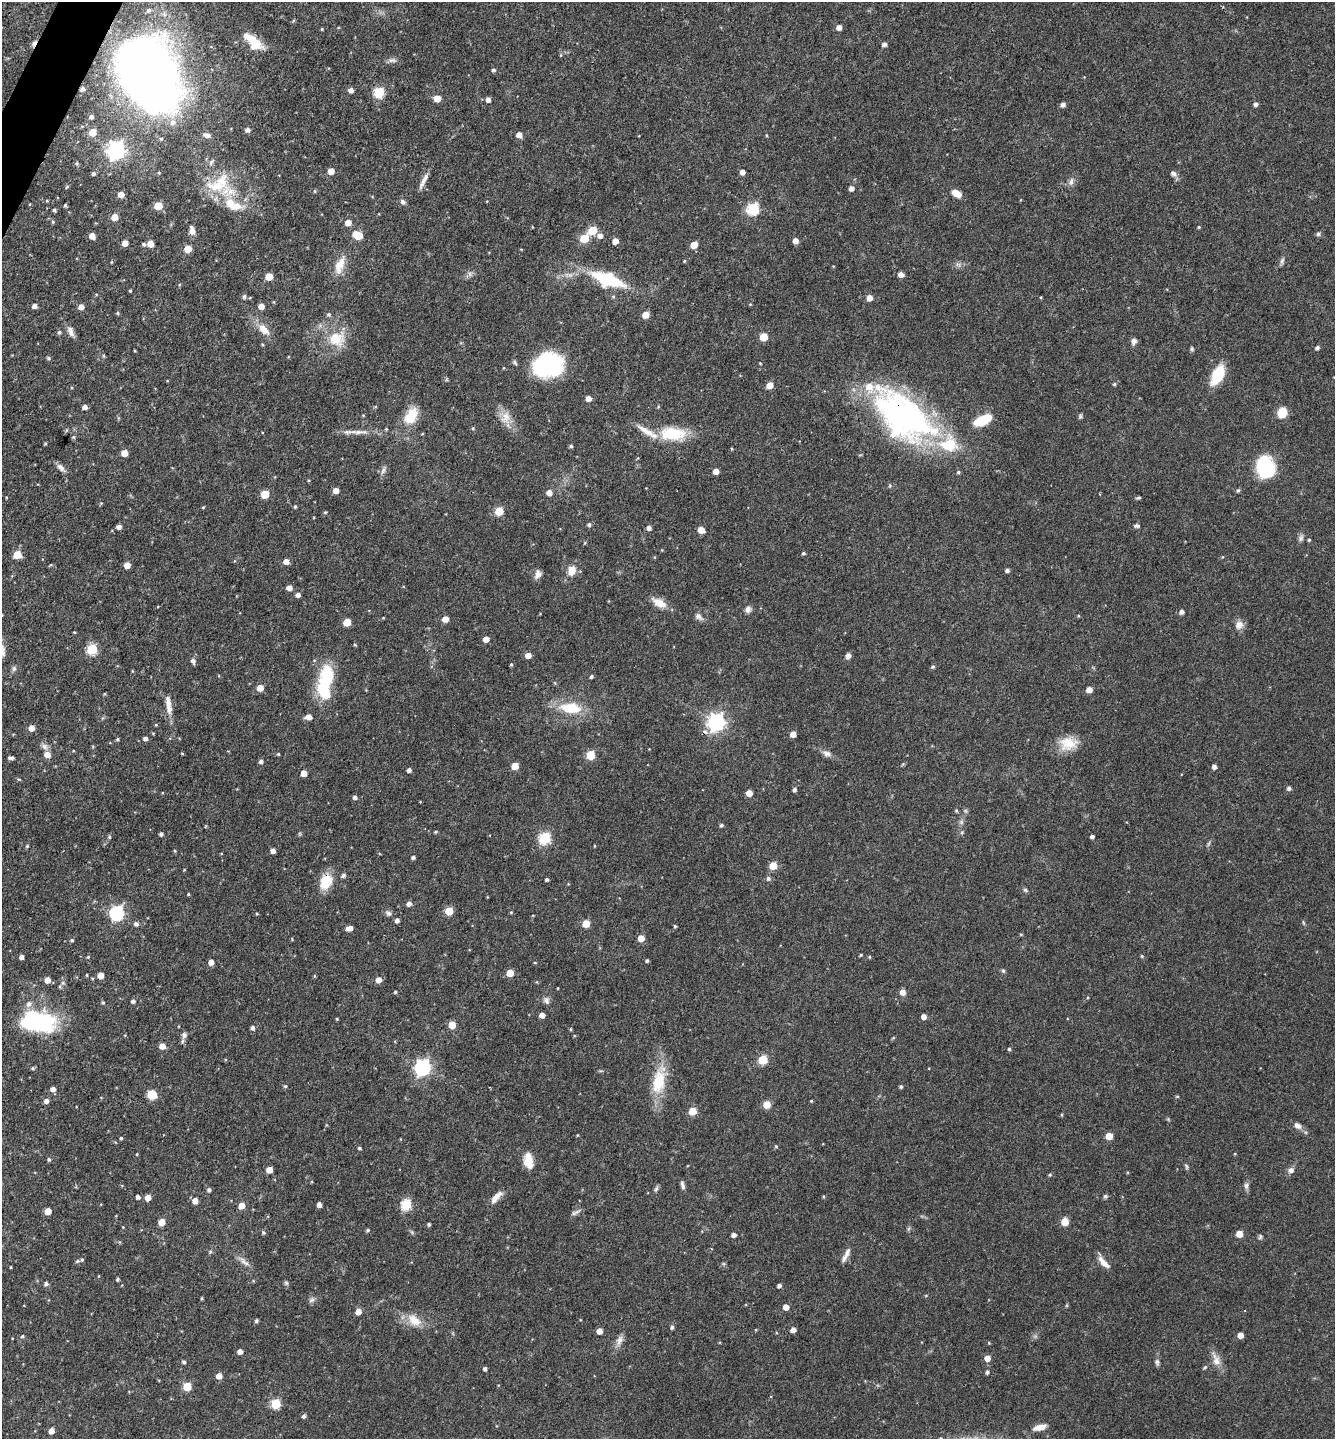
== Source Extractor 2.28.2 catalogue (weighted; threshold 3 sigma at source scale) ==
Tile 11 of 4 x 4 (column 3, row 3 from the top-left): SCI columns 2810-4142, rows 1437-2873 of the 5758 x 5749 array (HDU 1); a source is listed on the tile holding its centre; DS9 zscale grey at full resolution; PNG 1337 x 1441 px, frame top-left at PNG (2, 2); no overlay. Shown black and unused: <1% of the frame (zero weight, under 3 of 4 exposures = <1% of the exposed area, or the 3 px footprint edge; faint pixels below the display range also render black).
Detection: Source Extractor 2.28.2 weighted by HDU 2 'WHT'; one run over the whole footprint, this tile lists its part. Background 0.0909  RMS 0.0041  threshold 0.0183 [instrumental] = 3 sigma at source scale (4.5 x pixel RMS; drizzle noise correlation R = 1.50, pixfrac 1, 0.05/0.05 arcsec/px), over >= 5 px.
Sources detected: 354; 1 inside a brighter object's white glare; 2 cosmic-ray / hot-pixel residue — not listed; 11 inside a brighter listed object's ellipse — not listed separately; the other 340 listed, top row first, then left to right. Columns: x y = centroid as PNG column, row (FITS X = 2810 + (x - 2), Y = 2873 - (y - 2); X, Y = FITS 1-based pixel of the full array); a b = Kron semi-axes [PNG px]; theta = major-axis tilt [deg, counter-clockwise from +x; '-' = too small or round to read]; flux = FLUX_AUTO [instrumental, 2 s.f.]
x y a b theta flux
149 10 6 6 - 1.2
839 27 5 4 - 2.5
322 29 3 3 - 0.39
253 39 32 8 -38 6.5
884 44 5 4 - 1.4
560 55 5 3 - 0.39
392 60 10 6 7 1.4
493 70 5 4 - 0.67
148 73 66 46 -64 380
351 90 5 4 - 2
379 93 6 5 - 26
437 98 5 5 - 6.3
488 100 5 4 - 1.9
1256 104 5 5 - 1.2
1063 105 5 5 - 1.4
91 117 4 4 - 1.3
248 130 5 5 - 1.4
92 132 5 5 - 6.6
207 135 10 6 -11 1.8
519 135 5 5 - 2.6
161 139 4 4 - 0.57
116 150 7 7 - 170
331 171 5 5 - 4
742 172 5 4 - 2
93 173 4 4 - 0.8
159 173 5 3 - 0.36
1173 173 8 6 -40 1.4
423 181 23 5 63 2.6
1071 182 11 6 77 1.5
219 184 39 23 27 19
67 187 7 2 45 0.37
851 188 5 4 - 2
315 191 4 4 - 0.52
956 193 10 6 -29 4.2
121 194 5 4 - 3.8
403 202 7 6 - 1.2
65 205 4 3 - 0.61
233 205 30 15 -27 11
158 206 5 5 - 11
753 209 6 6 - 39
54 210 4 3 - 0.69
115 217 5 5 - 5.1
53 222 5 4 - 0.46
348 223 5 5 - 3.5
1199 227 4 3 - 0.38
592 230 6 5 - 12
192 231 8 5 -80 3.1
1318 234 5 5 - 0.88
358 235 8 5 -27 11
92 236 5 5 - 3.5
600 236 6 6 - 2.1
584 238 6 5 - 13
615 241 5 5 - 3.5
795 241 4 4 - 3.2
125 243 5 4 - 3.9
144 244 5 4 - 0.73
150 244 5 5 - 5
694 245 5 5 - 5.8
188 249 5 5 - 6.8
684 261 5 3 - 0.37
1282 261 9 5 73 1.1
111 262 4 3 - 0.33
340 265 25 11 70 5.7
470 274 7 4 -71 0.85
901 275 5 4 - 2.5
269 276 5 5 - 7.7
608 279 35 14 -20 25
130 291 4 3 - 0.45
244 296 6 5 - 0.89
869 298 5 5 - 3.7
274 302 5 3 - 0.35
34 306 5 4 - 1.7
261 306 5 5 - 2.8
81 307 5 5 - 2.3
118 313 5 4 - 0.5
645 315 5 5 - 5.1
264 329 17 9 -44 4.7
71 331 13 6 -68 2.2
59 332 5 5 - 0.77
763 337 5 5 - 10
336 339 24 20 -5 11
1134 341 8 6 81 1.6
1317 347 5 4 - 1
1192 349 6 4 -77 0.6
103 356 4 4 - 0.5
48 358 5 4 - 0.57
515 362 8 4 -50 0.68
548 365 28 21 11 45
1218 375 21 11 64 13
1114 384 5 4 - 0.56
770 385 5 5 - 4.6
588 399 5 5 - 3
85 407 4 4 - 2
1282 413 11 9 55 6.4
902 415 73 39 -39 120
411 416 23 15 59 8.9
1080 416 6 5 - 0.68
506 417 17 11 70 4.3
983 420 15 7 25 15
473 428 4 4 - 0.49
66 430 6 3 71 0.51
358 432 21 6 1 3.3
673 434 31 15 0 17
74 437 6 4 -89 0.56
45 444 4 3 - 0.44
571 446 4 4 - 0.74
124 453 5 5 - 5.2
1265 467 19 15 -72 31
61 468 14 6 -45 1.9
383 470 10 5 65 1.3
716 471 5 4 - 3.1
958 472 5 4 - 0.53
308 480 4 3 - 0.39
1238 490 5 4 - 0.68
336 491 5 4 - 3.3
549 493 5 5 - 3
265 494 5 5 - 11
1139 498 6 4 17 0.57
101 503 5 4 - 0.41
203 507 4 3 - 0.37
295 507 4 4 - 0.52
499 511 5 5 - 13
325 512 4 4 - 0.45
589 525 5 5 - 0.88
1137 526 7 4 0 0.93
119 527 5 4 - 1.7
649 528 5 5 - 1.4
701 530 5 5 - 4.7
1301 538 9 6 63 1.3
1309 540 4 4 - 0.46
803 553 4 4 - 0.65
17 555 5 5 - 9.3
286 562 5 5 - 3.3
127 565 5 5 - 4.1
1007 570 4 4 - 1.1
572 571 12 9 72 4.4
538 574 12 7 75 2.1
289 588 6 5 - 2.1
298 595 4 4 - 1.7
659 603 19 9 -28 4.8
748 609 9 6 81 1.7
1181 612 6 5 - 1.1
698 616 11 7 -39 1.7
1078 616 4 3 - 0.37
383 618 4 3 - 0.3
445 619 5 5 - 4
347 622 5 5 - 9.6
1239 625 11 10 - 2.7
74 632 4 3 - 0.32
486 639 5 4 - 4
355 645 4 3 - 0.44
92 649 5 5 - 26
2 650 21 7 -78 2.9
528 655 5 5 - 3.3
848 656 7 6 - 1.4
193 661 7 6 - 1.3
511 664 4 3 - 0.52
933 667 5 4 - 0.66
14 669 7 6 - 0.99
591 677 4 4 - 0.72
326 679 39 18 75 21
260 688 5 5 - 4.9
1089 690 5 4 - 3.6
104 694 4 3 - 0.39
168 705 26 7 -83 4.1
571 708 28 13 -7 13
309 717 7 5 5 2.6
716 722 7 7 - 150
156 725 5 3 - 0.35
31 728 5 5 - 3.5
793 734 5 4 - 3
145 738 5 4 - 1.1
117 739 5 4 - 0.56
1068 743 22 17 4 7.9
44 746 10 7 -33 1.6
182 753 5 3 - 0.36
278 754 4 3 - 0.43
827 754 13 7 -24 2
47 755 6 5 - 3.5
590 755 5 5 - 15
12 758 4 4 - 0.64
261 761 5 4 - 1.2
515 766 5 5 - 6.8
1214 767 4 4 - 1.5
409 770 4 4 - 1.5
304 773 5 4 - 4.4
18 779 5 4 - 0.48
1289 788 5 4 - 1.1
794 789 4 4 - 1.1
749 793 5 4 - 3.8
355 797 5 4 - 1.1
956 811 5 4 - 0.52
721 825 5 4 - 0.8
435 832 4 3 - 0.48
161 834 4 4 - 1.1
1092 836 4 3 - 1.1
109 837 4 4 - 0.52
544 838 6 6 - 36
27 846 4 4 - 0.48
594 846 4 3 - 0.32
175 851 5 3 - 0.4
273 851 4 4 - 2
413 857 4 3 - 0.95
773 866 5 5 - 10
184 870 4 2 - 0.3
343 875 5 4 - 1.1
768 878 6 5 - 1
547 879 3 3 - 0.76
326 881 17 12 65 9.7
1025 890 6 5 - 0.67
188 894 4 3 - 0.41
409 904 5 5 - 1.9
449 911 5 5 - 10
511 912 4 3 - 0.36
117 913 6 6 - 74
388 913 9 7 -38 1.3
257 914 4 4 - 0.36
397 920 4 4 - 1.5
136 924 6 5 - 1.2
586 924 5 5 - 8
675 926 4 3 - 0.54
349 928 6 4 16 2.7
641 938 5 5 - 4.6
72 940 4 4 - 0.61
861 955 4 3 - 0.41
1142 956 4 4 - 0.47
21 957 4 4 - 1.5
88 957 3 3 - 0.36
869 957 4 4 - 0.47
647 961 4 4 - 0.64
211 962 5 4 - 3
535 963 4 3 - 0.31
1003 971 6 5 - 0.63
510 973 5 5 - 6.9
87 975 4 2 - 0.35
100 975 5 5 - 5
314 976 5 3 - 0.4
47 980 5 5 - 3.7
379 980 5 5 - 3.3
395 992 4 4 - 0.52
903 992 7 6 - 2.2
546 1000 10 8 -56 1.5
133 1001 4 4 - 1.1
103 1003 4 4 - 0.49
542 1015 4 4 - 3
924 1017 5 4 - 2.4
337 1019 3 3 - 0.4
38 1022 35 19 -8 50
452 1025 5 5 - 6.3
253 1028 5 5 - 1.1
571 1029 4 3 - 0.44
184 1035 8 6 65 1.2
162 1046 5 5 - 3.8
1009 1049 4 4 - 0.55
763 1060 5 5 - 18
422 1067 7 6 - 110
32 1068 6 4 0 0.61
658 1082 35 18 78 14
285 1086 5 4 - 0.5
901 1087 4 4 - 0.65
53 1089 5 5 - 2
152 1095 7 6 - 8.9
1177 1096 5 3 - 0.39
46 1101 5 5 - 1.6
811 1101 4 3 - 0.38
767 1105 5 5 - 8.2
692 1111 5 5 - 9.2
1062 1115 5 3 - 0.39
1297 1126 8 6 -34 2
1109 1136 5 5 - 7.8
121 1138 3 3 - 0.54
400 1139 4 3 - 0.27
776 1146 5 4 - 0.44
359 1148 4 3 - 0.65
137 1154 4 3 - 0.3
49 1159 5 4 - 0.71
528 1161 16 9 -81 6.6
1186 1166 8 4 -76 0.69
269 1170 5 5 - 4.3
1291 1170 7 7 - 1.7
1050 1175 5 4 - 0.49
682 1185 10 5 -76 1.3
1246 1186 10 6 -84 1.2
656 1189 9 4 54 0.86
209 1190 5 4 - 0.94
823 1196 5 3 - 0.43
1105 1196 6 5 - 0.72
138 1197 4 4 - 1.4
496 1197 18 6 48 3.5
148 1198 5 4 - 3.8
195 1201 5 4 - 3.3
406 1204 6 5 - 29
319 1205 4 4 - 2.1
241 1206 5 5 - 4.5
48 1211 5 5 - 6
574 1213 7 7 - 0.95
161 1222 5 5 - 6.5
1065 1222 5 5 - 8.9
429 1224 4 3 - 0.68
368 1230 5 4 - 0.59
263 1233 6 4 -44 0.64
1239 1234 5 5 - 6.2
734 1235 4 4 - 1.7
1260 1237 7 4 66 0.67
847 1253 17 7 69 2.5
77 1261 6 4 27 0.69
244 1262 14 6 -36 2.2
1104 1262 17 6 -47 3.4
11 1267 4 2 - 0.3
117 1279 4 3 - 0.71
46 1283 5 5 - 0.93
286 1283 6 5 - 0.67
779 1286 4 4 - 1.1
202 1298 5 3 - 0.39
312 1300 9 6 39 1.2
786 1307 5 5 - 3.1
358 1312 5 5 - 3.6
414 1320 21 12 -38 6.2
256 1321 4 4 - 0.73
672 1327 5 4 - 0.91
756 1330 4 3 - 0.33
793 1330 4 4 - 2.4
599 1331 4 4 - 3.3
1240 1335 4 4 - 3.9
22 1336 5 4 - 0.52
619 1340 12 8 66 2.3
240 1351 4 4 - 2.5
987 1358 5 5 - 3.3
1216 1360 19 10 -73 3.7
184 1362 5 4 - 0.7
1157 1362 9 6 -78 1.1
1205 1368 6 4 35 0.55
485 1369 4 3 - 1.1
987 1372 5 4 - 0.82
219 1376 5 5 - 3.8
187 1386 5 5 - 14
276 1404 5 5 - 22
303 1416 5 5 - 0.94
1040 1427 15 6 13 3.9
51 1431 5 4 - 3
Overlapping masked pixels (flux is a lower limit): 4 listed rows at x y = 148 73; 902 415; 326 881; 38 1022
Isophote crosses this tile's border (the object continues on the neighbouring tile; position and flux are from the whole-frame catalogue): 3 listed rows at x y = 148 73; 2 650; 38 1022